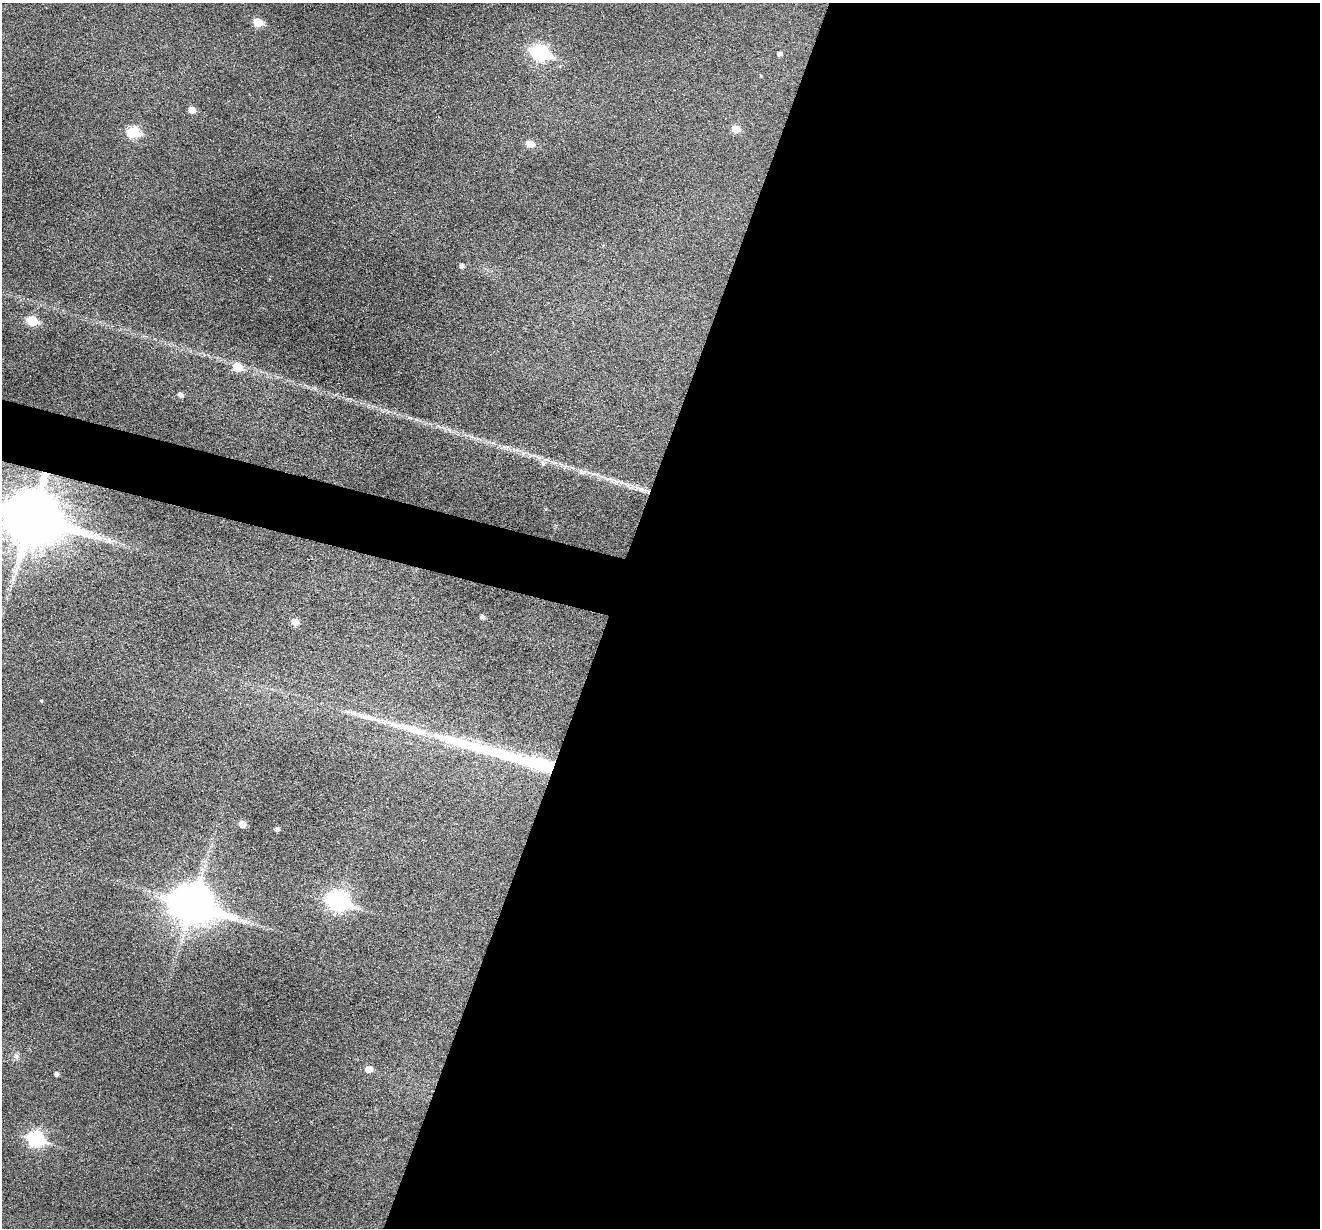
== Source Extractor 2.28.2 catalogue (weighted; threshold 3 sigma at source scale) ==
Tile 12 of 4 x 4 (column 4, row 3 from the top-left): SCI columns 3957-5274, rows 1482-2707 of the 5274 x 5288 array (HDU 1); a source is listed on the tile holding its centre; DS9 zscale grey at full resolution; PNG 1322 x 1230 px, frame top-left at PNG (2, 3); no overlay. Shown black and unused: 56% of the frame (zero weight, under 3 of 6 exposures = <1% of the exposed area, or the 3 px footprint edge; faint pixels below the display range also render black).
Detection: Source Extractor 2.28.2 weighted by HDU 2 'WHT'; one run over the whole footprint, this tile lists its part. Background 0.0501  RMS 0.0057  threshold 0.0234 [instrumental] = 3 sigma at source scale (4.09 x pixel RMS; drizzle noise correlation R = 1.36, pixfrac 0.8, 0.05/0.05 arcsec/px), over >= 5 px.
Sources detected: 35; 2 inside a brighter object's white glare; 1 long thin detection or spike segment (spike, bleed or trail) — not listed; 1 inside a brighter listed object's ellipse — not listed separately; the other 31 listed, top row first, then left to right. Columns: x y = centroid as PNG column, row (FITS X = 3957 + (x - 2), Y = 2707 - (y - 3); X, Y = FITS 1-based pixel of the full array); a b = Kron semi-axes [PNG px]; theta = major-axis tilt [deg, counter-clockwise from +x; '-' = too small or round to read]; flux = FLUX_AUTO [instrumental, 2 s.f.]
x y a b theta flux
258 22 6 5 - 15
540 53 10 7 -19 110
780 54 5 4 - 1.8
192 110 6 5 - 4.6
736 129 6 6 - 8.6
133 132 7 6 - 36
530 144 8 6 -9 6.7
462 266 5 5 - 1.5
32 321 7 6 - 20
238 367 8 6 -22 12
181 395 5 5 - 2.1
533 455 16 4 -3 2.6
543 463 7 6 - 1.7
561 465 7 4 -73 0.98
581 471 9 5 -71 1.3
617 482 23 7 -10 5.5
641 489 11 7 -11 3
33 516 19 15 -18 4300
482 617 5 4 - 1.6
295 622 6 5 - 6
41 701 4 3 - 0.47
370 717 38 7 -17 9.6
415 730 31 13 -23 13
242 824 5 5 - 7.6
277 829 4 4 - 1.6
338 902 11 8 -18 210
193 904 17 12 -17 1600
16 1056 8 7 - 1.7
369 1069 6 5 - 5.2
56 1074 4 4 - 1.6
36 1139 9 7 -20 90
Overlapping masked pixels (flux is a lower limit): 1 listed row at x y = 33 516
Isophote crosses this tile's border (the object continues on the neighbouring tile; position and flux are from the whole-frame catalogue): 1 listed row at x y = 33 516